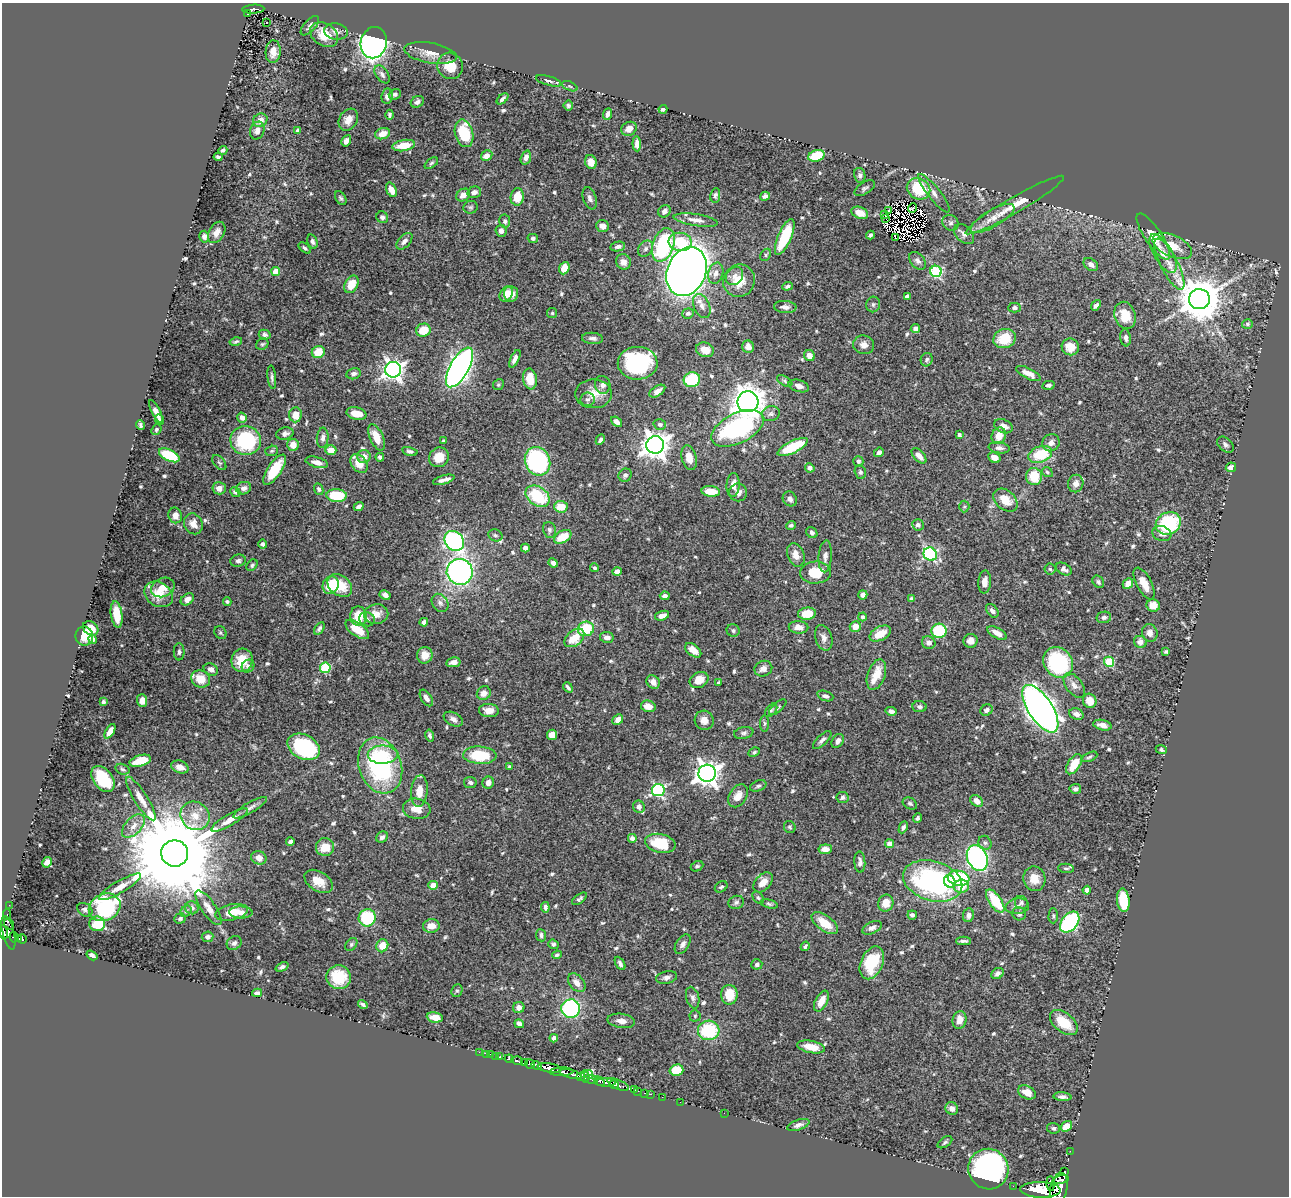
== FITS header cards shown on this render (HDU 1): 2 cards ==
NAXIS1  =                 1287
NAXIS2  =                 1194

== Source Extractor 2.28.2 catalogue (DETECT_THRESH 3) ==
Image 1287 x 1194 px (HDU 1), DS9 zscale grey, 1 PNG px = 1 image px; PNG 1291 x 1198 px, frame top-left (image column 1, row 1194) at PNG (2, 3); each listed source drawn as its Kron ellipse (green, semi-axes under 4 px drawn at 4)
Background 0.62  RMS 0.014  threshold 0.0413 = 3 sigma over >= 5 px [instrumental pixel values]
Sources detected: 652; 5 with non-positive FLUX_AUTO (blend fragments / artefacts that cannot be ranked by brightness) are neither listed nor drawn; of the other 647, the 500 brightest by FLUX_AUTO listed and drawn (147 fainter detections omitted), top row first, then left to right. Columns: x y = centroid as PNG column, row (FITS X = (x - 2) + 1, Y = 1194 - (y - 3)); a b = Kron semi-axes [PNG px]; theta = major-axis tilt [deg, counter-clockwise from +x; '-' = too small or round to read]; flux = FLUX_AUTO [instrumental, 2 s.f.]
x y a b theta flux
253 9 11 4 3 150
247 14 3 3 - 21
267 23 3 3 - 1.6
310 26 12 5 47 3.3
336 31 12 8 -9 4.4
324 35 15 11 -34 20
374 43 16 13 79 390
273 52 11 7 87 8.7
431 53 27 10 -10 12
450 66 13 12 - 17
382 74 10 6 -54 3.6
549 81 13 4 -16 3
570 86 8 4 -23 1.6
395 94 6 5 - 3.1
387 96 7 5 80 4.7
502 99 7 3 43 2.8
417 102 7 5 29 3.7
568 106 5 4 - 1.6
663 109 4 4 - 2.2
607 114 6 4 68 2.9
390 115 5 3 - 1.7
260 120 7 6 - 6.6
348 120 12 9 59 8.1
629 129 8 6 31 5.7
257 131 9 7 69 4.7
298 131 4 4 - 2.6
464 133 14 9 -75 41
382 134 7 5 20 9.9
346 141 6 4 59 3.3
637 144 7 4 -87 4.5
404 145 11 5 9 17
223 150 4 3 - 2.1
487 156 6 5 - 6.8
816 156 8 5 17 28
218 157 4 3 - 1.7
526 158 7 5 71 5.1
591 162 7 5 -66 6.6
431 163 8 4 37 1.8
860 175 7 5 -79 2.5
865 188 11 5 33 2.4
919 189 12 10 -31 41
391 190 8 5 -63 6.3
474 192 7 5 16 3.7
934 193 24 6 -51 6.6
463 195 7 6 - 6.5
715 195 7 5 81 2
765 196 5 4 - 2.9
517 197 9 6 83 18
341 198 7 5 -58 1.9
590 198 11 6 -71 3.6
1015 205 57 8 30 21
471 207 7 6 - 1.9
913 208 5 2 - 1.8
664 211 6 5 - 4
889 211 3 2 - 3.1
860 213 9 5 -22 8.3
884 214 3 2 - 7.5
382 217 6 5 - 3.1
886 218 3 3 - 5.1
992 219 25 8 30 12
696 220 22 6 -9 7.2
505 221 6 5 - 2.5
950 223 8 7 - 3
603 226 6 5 - 5.5
501 231 6 5 - 5.4
217 232 11 7 60 8
964 234 12 8 -45 4.5
870 235 4 3 - 2.2
1153 236 27 8 -56 16
204 237 6 5 - 3.9
785 237 19 6 67 47
533 238 5 4 - 2.1
895 238 3 3 - 4.7
312 241 7 5 -74 2.8
404 241 10 6 47 4.4
680 242 11 9 -7 25
663 245 17 10 71 95
1172 246 21 11 -24 18
618 247 7 5 10 3.2
305 248 7 4 -37 2
646 249 9 6 49 3.3
1163 253 22 9 -59 9.5
766 255 6 5 - 1.7
918 261 10 7 -48 3.4
623 262 8 7 - 6
1169 264 28 8 -63 14
1091 265 8 5 -37 4.8
564 268 6 5 - 13
687 271 25 19 67 1600
936 271 6 5 - 99
276 272 4 4 - 17
716 273 11 7 73 5.2
734 276 10 8 51 5.1
739 281 16 15 - 19
351 284 9 6 61 17
787 286 5 4 - 2.1
506 294 8 6 62 8.3
511 294 8 7 - 7.9
907 297 4 4 - 5.8
1199 299 10 10 - 3400
873 304 8 7 - 2.5
1096 305 6 4 51 3.5
702 306 13 7 -65 5.6
785 307 11 6 -4 5.1
1014 308 6 5 - 2.6
552 313 5 5 - 1.6
688 313 6 5 - 2
1125 315 14 10 -71 18
1247 324 5 5 - 1.6
915 329 5 4 - 4.1
423 330 7 6 - 19
265 335 6 5 - 2.3
592 338 10 5 -5 3.7
1004 338 11 9 20 25
1126 338 8 5 -82 3.5
236 341 6 4 14 1.8
262 344 6 5 - 1.7
864 345 10 9 - 5.7
748 347 6 6 - 4.8
1070 347 9 8 - 14
705 350 9 7 -19 11
318 352 6 6 - 18
809 356 6 5 - 5.8
515 359 9 4 64 4.6
927 360 7 6 - 2.3
638 363 20 16 1 110
460 367 22 9 61 510
393 370 8 8 - 470
354 374 7 5 13 2.7
1028 374 13 5 -27 8.4
272 377 12 4 -84 2.7
530 379 10 7 -81 17
692 380 8 7 - 50
785 381 8 4 -29 1.9
498 385 6 5 - 1.8
603 385 9 7 -80 5.4
1048 385 6 4 11 2.5
799 386 11 6 -17 5
657 391 9 5 34 4.3
594 394 18 14 0 14
587 399 7 6 - 2.7
748 402 10 10 - 1000
156 412 13 4 -64 5.6
357 414 10 6 -14 10
771 414 9 7 15 3.4
295 415 7 6 - 14
242 418 5 4 - 4.7
160 419 6 4 -67 2.2
616 422 6 4 -39 5.3
660 424 6 5 - 2.8
141 425 5 3 - 1.9
1003 426 10 6 -24 8.1
737 428 28 15 26 150
156 429 6 4 50 1.6
285 434 9 6 13 4.2
959 435 4 3 - 2.4
999 436 8 7 - 12
376 437 14 6 -66 13
323 438 10 6 85 3.8
600 440 5 3 - 2.5
246 441 15 14 - 75
443 441 3 3 - 1.6
1051 443 9 8 - 5.4
293 445 6 6 - 9.1
655 445 9 8 - 1100
1225 445 9 6 -43 3.1
793 447 17 6 26 40
999 448 10 5 -8 3.8
331 450 5 5 - 9.3
272 451 6 5 - 1.6
410 451 8 4 -14 2.3
879 452 5 4 - 3.1
1040 454 12 8 20 39
169 455 11 5 -25 48
919 456 9 5 -46 6.7
364 457 6 6 - 6
380 457 4 3 - 2.2
439 457 10 9 - 14
689 458 12 7 -77 11
994 458 6 5 - 7.5
537 461 15 12 -68 160
858 461 5 5 - 2.6
317 462 11 5 -15 6.5
219 463 9 5 -50 2.1
359 464 10 7 -52 13
1231 467 5 4 - 4.7
810 468 5 4 - 4.5
275 470 17 7 56 31
860 472 7 5 -72 2
1047 472 6 4 -34 1.7
625 475 7 6 - 2.6
1034 477 8 8 - 25
444 480 11 3 16 4.4
1076 484 9 7 79 5.7
733 485 12 6 87 7.3
219 488 7 6 - 6.9
244 488 7 6 - 3.6
319 489 6 4 -65 2
711 491 9 5 -5 19
235 492 5 4 - 2.7
738 492 9 9 - 4.8
336 495 10 6 -3 38
538 496 13 9 -35 54
790 499 8 6 -54 4
1005 500 14 9 -41 15
964 506 6 5 - 1.6
359 507 5 4 - 3.1
561 507 7 6 - 15
175 515 8 6 -71 5.9
1168 523 13 11 27 72
193 524 11 9 -64 7.8
791 525 5 4 - 2.4
918 525 6 5 - 2.8
549 530 8 6 -73 2.5
812 533 6 5 - 3
1162 534 10 7 -19 4.9
495 535 7 6 - 2.1
563 537 9 6 30 21
454 541 11 9 -52 190
263 544 4 4 - 2.5
525 548 4 4 - 4.3
930 554 7 6 - 140
796 555 12 8 -68 8.3
825 556 16 6 86 5.4
238 561 8 6 15 2.7
553 563 5 4 - 3.5
252 565 6 5 - 1.9
594 568 4 4 - 1.7
1050 569 5 5 - 1.7
1064 569 8 5 -30 4.1
460 572 13 12 - 300
617 572 5 4 - 4.2
816 572 15 11 5 24
985 582 11 6 85 7.2
1098 582 7 5 -52 2
1128 583 6 4 46 6.7
1144 583 17 7 -62 11
331 585 9 7 64 25
340 585 13 10 -37 26
163 587 12 9 24 11
159 594 15 12 -32 17
385 595 6 4 -26 3.1
863 595 4 4 - 4.3
665 596 5 4 - 3.4
912 598 4 3 - 2
187 599 7 5 37 6.2
227 602 4 4 - 2.1
440 603 10 7 -53 3.7
1153 605 7 6 - 11
992 611 8 5 -50 3.6
117 614 13 5 -82 15
376 614 12 9 9 10
807 614 9 6 6 18
358 616 9 8 - 20
662 616 7 4 16 6.4
862 617 4 4 - 2.4
1104 617 7 5 11 2.7
367 619 8 7 - 3.3
424 622 4 4 - 3.4
855 626 5 5 - 10
799 627 10 6 -3 7.3
91 628 8 6 -40 12
319 628 7 4 58 2.5
586 629 8 7 - 38
357 630 13 6 -35 17
733 631 6 6 - 2
939 631 7 7 - 45
220 633 7 5 -53 1.9
880 633 11 6 27 14
997 633 11 5 -30 7.9
1150 633 9 7 -74 4.6
84 636 9 8 - 10
607 637 7 5 -9 4.5
574 638 11 7 41 19
824 638 13 8 -72 5.5
93 639 5 4 - 2.5
971 641 7 7 - 6.3
1140 642 6 6 - 4.4
929 643 7 6 - 4.4
693 650 9 5 -39 11
179 652 8 5 -90 2.3
1166 652 4 3 - 1.7
425 655 8 7 - 10
242 660 12 10 75 17
453 662 7 5 11 3.8
1058 662 16 14 -52 100
1109 662 5 5 - 55
248 666 7 6 - 2.5
325 668 5 5 - 61
763 669 9 7 23 5.7
211 670 7 5 -28 4.4
876 675 16 8 71 17
201 679 9 8 - 16
699 680 10 7 27 11
653 682 7 6 - 7
719 683 4 3 - 1.9
1074 685 14 8 -53 6.1
568 687 5 3 - 2.2
484 693 7 6 - 6.7
825 696 8 4 -20 3.1
426 698 9 5 -59 4.1
142 700 6 5 - 5
1090 701 7 6 - 14
103 702 4 3 - 1.7
648 706 7 5 -13 7.8
778 707 11 4 41 2.2
919 707 7 5 -6 2.6
1040 709 27 12 -57 990
771 710 8 4 51 1.6
986 710 6 5 - 3.5
489 711 10 6 -5 8
891 711 5 4 - 3.3
1076 714 7 5 -21 5
453 719 10 6 -29 4
618 720 6 4 45 6.5
704 720 10 9 - 7.4
764 723 8 4 -90 1.6
1102 725 9 5 -12 6.7
110 731 8 4 60 7.4
744 733 10 6 11 2.6
552 735 5 5 - 13
430 736 6 4 -77 2.6
822 740 12 5 44 3.2
838 741 8 5 59 4
304 747 17 12 -28 97
1161 750 6 4 -24 1.9
754 752 6 4 28 1.8
383 755 15 9 1 20
480 755 17 8 -3 39
1089 757 8 4 24 1.7
140 761 11 5 15 22
1074 764 11 6 57 19
380 765 28 21 -71 140
509 766 4 3 - 1.7
180 767 9 6 -19 6.4
122 769 7 5 -18 1.9
707 773 8 8 - 850
103 779 15 9 -52 37
470 782 6 5 - 2.7
488 783 6 5 - 5.3
758 786 8 5 22 2.3
1075 789 6 5 - 2.9
658 790 6 6 - 150
419 791 16 8 85 14
738 796 12 8 56 8.5
843 797 6 5 - 2.3
141 799 25 6 -58 10
977 801 7 5 -38 5.9
910 803 7 5 -31 1.9
639 807 6 5 - 3.7
250 808 19 5 30 4.8
417 809 14 10 -9 13
195 816 15 13 -38 16
917 818 5 3 - 1.9
229 820 21 5 30 9.1
133 826 14 8 46 8.7
790 827 6 5 - 1.7
903 827 6 4 64 2.5
382 837 6 5 - 3.4
632 838 4 4 - 3.1
290 842 4 4 - 3.2
660 843 15 9 -12 30
985 843 7 6 - 2.3
889 844 4 4 - 8.5
325 847 9 9 - 17
825 849 7 4 6 6.7
175 853 13 13 - 27000
259 858 8 6 -20 7.4
977 858 13 9 -64 210
47 862 5 4 - 4.6
860 862 10 5 -87 3.5
697 866 6 5 - 1.8
1066 868 8 4 -5 1.9
959 878 11 7 -8 63
1034 879 12 11 - 12
319 881 15 9 -31 13
933 881 30 19 -16 180
950 881 7 5 -66 11
763 882 12 7 47 9.7
433 885 4 4 - 10
961 886 7 6 - 16
120 887 24 6 30 9.8
721 887 7 5 31 2
1087 890 4 4 - 8.5
758 898 7 5 -49 1.8
579 899 8 4 36 2.4
1123 900 12 6 -84 47
995 901 13 6 -55 33
736 902 8 6 17 2.6
886 903 8 7 - 12
1021 903 7 6 - 2.5
769 904 9 4 -14 1.7
9 905 2 2 - 4.6
1017 906 12 7 9 4.9
105 907 16 13 25 90
545 907 5 3 - 2.8
192 908 7 6 - 3.2
208 908 20 7 -55 7.5
85 910 8 6 -34 2.6
186 911 6 5 - 1.7
232 912 17 8 12 13
241 912 12 6 -2 5.4
7 914 5 3 - 13
1019 914 7 6 - 2.5
912 915 4 4 - 2.7
968 915 7 5 80 4.6
1053 916 7 4 89 1.7
180 918 6 5 - 1.9
367 918 8 8 - 65
1070 922 12 8 51 130
825 923 15 7 -36 18
9 924 6 2 -54 51
97 924 8 7 - 31
431 926 8 6 5 9.3
872 928 10 5 26 3.8
3 932 7 3 -79 430
8 933 17 6 -76 450
541 935 6 5 - 2.4
14 937 5 3 - 52
208 937 6 5 - 2.8
19 939 3 3 - 110
22 939 5 3 - 69
963 941 7 3 -2 2.5
234 943 8 6 38 3.1
351 944 7 5 50 1.9
553 944 5 4 - 1.9
683 944 11 6 57 4
382 946 6 6 - 15
805 946 5 3 - 1.7
92 955 6 4 -32 4
557 955 5 4 - 2
620 963 7 4 -59 2.8
872 963 17 11 65 42
757 964 5 5 - 2.5
282 967 7 4 23 2.6
997 974 6 5 - 2.9
339 977 12 12 - 31
667 977 10 6 12 3.6
577 983 10 7 -49 6.9
457 991 6 5 - 1.6
257 993 5 4 - 2.5
729 995 10 8 -90 20
693 998 11 6 -76 3.3
821 1001 11 6 62 11
363 1004 5 3 - 2
519 1008 6 5 - 5.2
571 1009 9 9 - 140
695 1016 5 5 - 1.6
435 1017 8 5 -9 12
959 1020 9 7 75 8.9
621 1021 14 7 -8 6.2
1064 1023 16 9 -39 24
519 1024 5 4 - 3.8
709 1030 11 10 - 58
554 1038 4 4 - 4.1
811 1047 14 6 -11 13
479 1052 2 2 - 7.4
487 1054 3 2 - 4.1
490 1054 2 2 - 7.9
495 1056 2 2 - 15
500 1057 3 3 - 35
509 1059 4 3 - 120
517 1061 6 3 -18 77
525 1063 4 3 - 280
530 1064 5 4 - 320
537 1065 5 3 - 280
550 1068 12 4 -9 1300
676 1070 7 5 15 29
561 1072 12 4 2 330
570 1074 11 3 -14 300
589 1075 4 3 - 62
580 1076 4 3 - 120
585 1077 6 3 -80 98
591 1079 7 4 -11 98
599 1081 6 3 -32 150
606 1082 10 3 0 730
618 1084 12 4 -24 640
614 1085 5 3 - 560
634 1089 3 2 - 28
638 1091 2 2 - 11
1027 1092 9 6 -27 9
645 1093 3 2 - 23
651 1094 2 2 - 11
662 1097 2 2 - 9.7
1062 1097 9 4 -5 3.8
680 1102 2 2 - 10
952 1108 6 6 - 5.5
724 1113 2 2 - 8.4
798 1125 12 5 18 4.1
1066 1126 6 5 - 12
1053 1128 6 5 - 1.9
945 1142 8 4 34 2
1070 1151 2 2 - 8.2
988 1169 20 20 - 220
1065 1172 3 3 - 28
1060 1179 8 3 14 360
1051 1184 7 4 -89 450
1013 1186 2 2 - 12
1059 1188 16 8 77 2200
1041 1190 20 7 -2 3500
At the frame edge (FLAGS 8, measured only in part): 2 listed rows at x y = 3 932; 1059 1188
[147 fainter detections neither listed nor drawn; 5 non-positive-flux detections neither listed nor drawn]